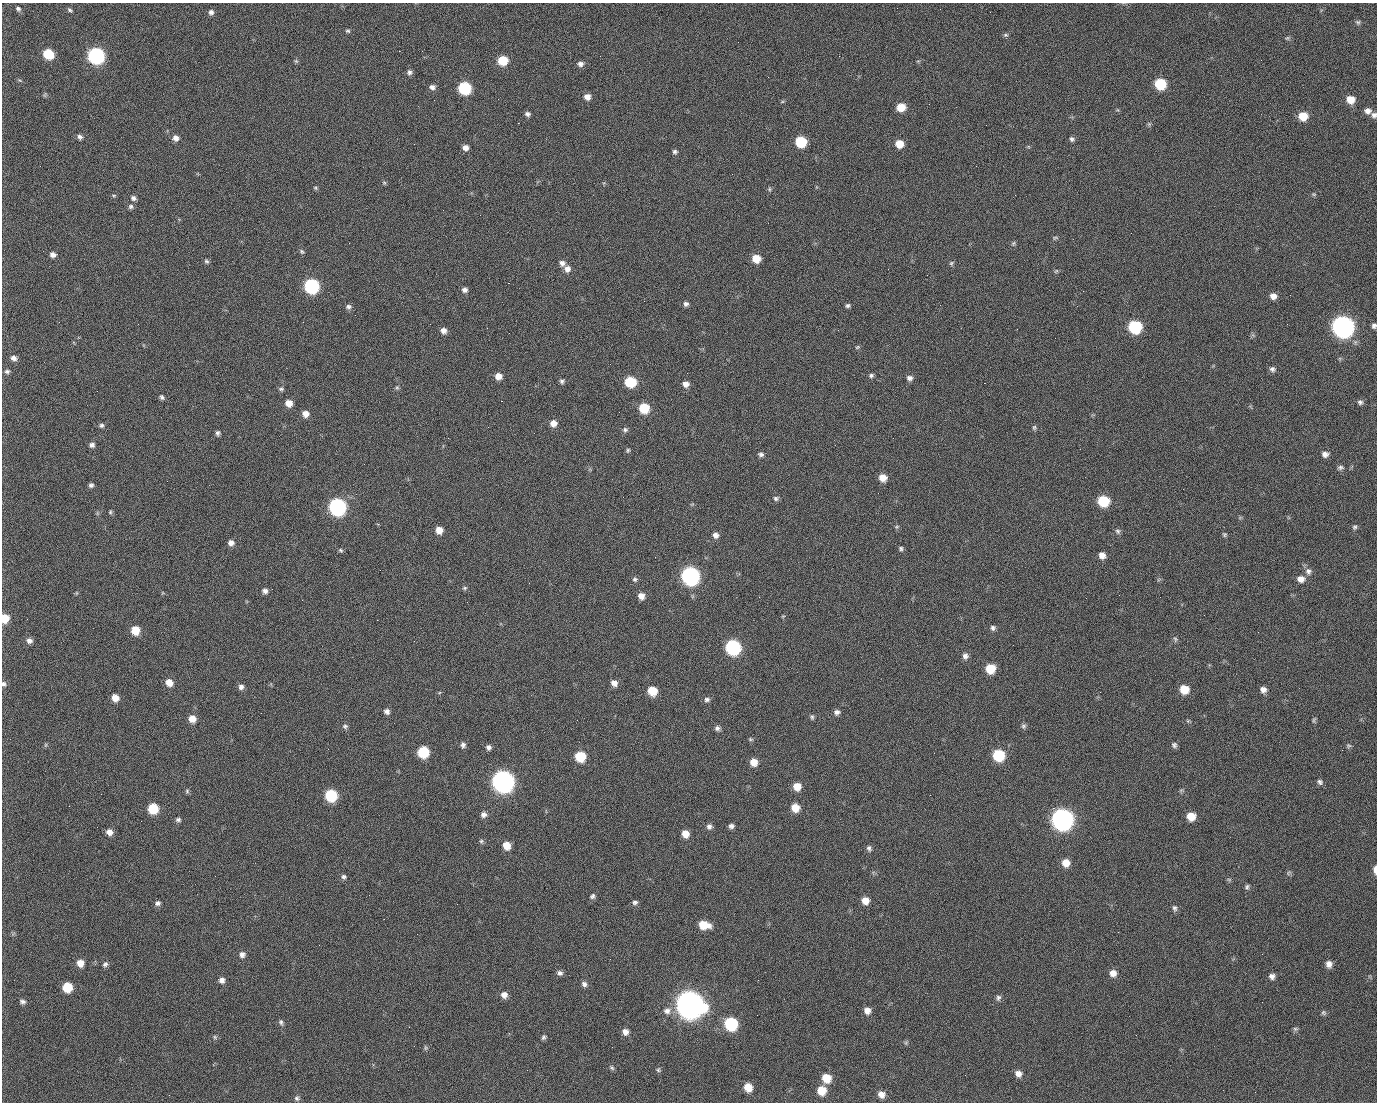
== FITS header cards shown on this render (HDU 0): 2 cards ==
NAXIS1  =                 1375 / length of data axis 1
NAXIS2  =                 1100 / length of data axis 2

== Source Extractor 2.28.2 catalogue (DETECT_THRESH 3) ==
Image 1375 x 1100 px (HDU 0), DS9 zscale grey, 1 PNG px = 1 image px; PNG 1379 x 1104 px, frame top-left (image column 1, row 1100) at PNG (2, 3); no overlay
Background 1450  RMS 29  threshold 86.4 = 3 sigma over >= 5 px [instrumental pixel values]
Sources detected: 247; all 247 listed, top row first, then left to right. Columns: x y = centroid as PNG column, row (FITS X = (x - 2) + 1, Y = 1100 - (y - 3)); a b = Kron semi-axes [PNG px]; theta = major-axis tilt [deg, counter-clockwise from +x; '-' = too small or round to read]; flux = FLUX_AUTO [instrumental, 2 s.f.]
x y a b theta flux
18 9 6 5 - 4.1e+03
71 11 5 3 - 6.3e+03
211 12 6 6 - 7.1e+03
990 12 2 2 - 1.7e+03
1358 22 7 6 - 3.8e+03
348 31 6 4 -14 3.1e+03
1006 35 7 5 0 3.5e+03
1287 38 6 5 - 2.9e+03
399 51 2 2 - 2.2e+04
48 54 8 6 -31 7.3e+04
96 56 9 8 - 5.1e+05
503 60 7 7 - 5.9e+04
296 61 7 4 -44 2.9e+03
580 64 7 6 - 8.1e+03
409 72 7 6 - 6.1e+03
19 80 7 4 -31 2.6e+03
1160 84 8 7 - 1.1e+05
432 87 7 6 - 7.4e+03
464 88 8 7 - 1.8e+05
45 95 8 4 67 2.6e+03
587 97 7 6 - 1.3e+04
498 99 2 2 - 1.2e+03
434 100 2 2 - 4.2e+03
1350 100 7 7 - 2.5e+04
782 102 6 3 19 2.3e+03
929 104 2 2 - 8.4e+02
901 107 7 7 - 3.5e+04
1368 111 7 7 - 1.0e+04
527 114 6 5 - 5.9e+03
1374 115 7 6 - 6.5e+03
1303 116 8 7 - 3.6e+04
518 123 2 2 - 2.3e+04
1149 124 5 5 - 3.0e+03
80 137 7 6 - 6.0e+03
175 138 7 7 - 1.0e+04
1072 139 7 5 -47 4.7e+03
801 142 7 7 - 9.1e+04
899 144 7 6 - 3.1e+04
465 148 6 6 - 1.0e+04
675 152 6 5 - 4.2e+03
384 183 6 5 - 2.6e+03
315 188 6 5 - 2.7e+03
769 189 6 5 - 2.9e+03
1314 194 7 5 -20 2.7e+03
114 195 7 3 -8 2.4e+03
1015 195 2 2 - 7.0e+03
133 198 6 6 - 6.0e+03
131 207 7 6 - 4.9e+03
1055 238 7 5 8 2.9e+03
1013 243 7 5 68 3.1e+03
302 251 7 5 -45 3.7e+03
53 255 6 5 - 8.7e+03
756 258 7 7 - 3.2e+04
206 261 6 5 - 3.9e+03
562 263 8 7 - 8.6e+03
951 263 7 5 50 3.3e+03
567 269 8 7 - 1.1e+04
1056 271 7 4 45 2.5e+03
927 275 2 2 - 9.1e+02
508 283 2 2 - 5.7e+04
312 286 8 8 - 3.2e+05
465 290 6 6 - 7.2e+03
1083 291 3 2 - 3.5e+03
1290 295 2 2 - 2.1e+03
1273 296 7 6 - 1.2e+04
686 304 6 6 - 6.0e+03
848 305 6 5 - 4.2e+03
348 307 8 6 -4 5.8e+03
355 315 2 2 - 7.4e+02
59 322 2 2 - 1.3e+03
1287 324 2 2 - 1.3e+03
1343 326 10 9 - 1.4e+06
1374 326 6 5 - 5.5e+03
1135 327 8 8 - 1.8e+05
443 331 7 6 - 1.0e+04
857 347 6 5 - 2.8e+03
13 358 7 6 - 8.6e+03
1272 369 8 6 -20 6.2e+03
7 371 7 6 - 4.9e+03
871 375 7 6 - 4.3e+03
498 376 7 6 - 1.5e+04
909 378 7 7 - 7.2e+03
562 381 6 5 - 4.7e+03
630 382 8 7 - 9.3e+04
984 383 2 2 - 2.0e+04
686 384 7 7 - 1.1e+04
397 387 6 5 - 3.1e+03
281 389 7 5 0 3.9e+03
97 391 2 2 - 1.1e+03
162 397 6 5 - 4.6e+03
501 401 3 2 - 5.8e+04
1360 402 6 6 - 5.1e+03
289 403 7 7 - 1.9e+04
644 408 7 7 - 6.8e+04
305 414 7 7 - 1.4e+04
553 423 7 7 - 1.5e+04
101 425 6 6 - 4.3e+03
1034 427 7 5 87 3.4e+03
625 430 7 6 - 4.6e+03
218 433 6 5 - 5.0e+03
92 445 7 6 - 6.9e+03
628 450 6 4 75 2.9e+03
761 454 6 5 - 5.2e+03
1325 454 8 7 - 9.1e+03
1340 467 8 5 6 4.7e+03
883 478 7 7 - 2.1e+04
91 485 6 6 - 4.8e+03
623 497 2 2 - 3.1e+03
776 498 7 6 - 4.8e+03
1103 501 8 7 - 9.0e+04
337 507 9 8 - 5.6e+05
110 512 6 4 79 2.7e+03
897 527 7 4 20 2.6e+03
1355 527 7 6 - 4.0e+03
439 530 6 6 - 2.0e+04
1118 531 7 6 - 4.9e+03
1224 534 6 5 - 3.2e+03
716 535 7 6 - 8.9e+03
231 543 7 6 - 9.6e+03
901 548 5 5 - 3.8e+03
340 550 6 4 -34 3.2e+03
1102 555 7 6 - 1.4e+04
655 557 2 2 - 8.7e+02
1308 571 10 9 - 8.8e+03
690 576 9 8 - 6.7e+05
635 579 7 6 - 4.5e+03
1301 579 9 8 - 1.3e+04
465 588 6 5 - 3.0e+03
265 591 6 6 - 7.3e+03
76 593 6 3 72 2.1e+03
641 596 7 7 - 1.4e+04
783 616 5 3 - 1.7e+03
5 618 7 6 - 4.0e+04
27 619 2 2 - 4.4e+03
377 620 2 2 - 1.1e+04
993 628 7 6 - 5.4e+03
135 630 7 7 - 4.0e+04
1175 639 7 5 -76 3.9e+03
29 641 8 7 - 8.1e+03
414 641 2 2 - 9.0e+02
733 647 8 8 - 3.2e+05
965 656 8 7 - 8.2e+03
990 669 8 7 - 4.5e+04
169 682 7 7 - 1.8e+04
614 683 8 7 - 1.1e+04
4 684 7 6 - 5.0e+03
241 687 7 6 - 7.3e+03
1184 689 8 8 - 3.8e+04
1263 689 7 7 - 1.0e+04
652 691 7 7 - 4.4e+04
115 698 7 6 - 1.9e+04
707 699 8 6 0 6.0e+03
387 711 7 6 - 7.3e+03
837 712 7 6 - 7.1e+03
812 717 7 5 -68 3.9e+03
192 719 7 6 - 2.0e+04
1314 720 9 4 73 3.3e+03
1188 721 5 5 - 2.5e+03
345 726 7 6 - 4.8e+03
1023 726 7 6 - 4.5e+03
717 728 7 6 - 6.2e+03
750 739 6 5 - 2.7e+03
46 745 6 4 89 2.3e+03
463 745 8 6 -86 6.4e+03
1174 745 7 6 - 5.1e+03
1348 746 6 6 - 3.6e+03
488 747 6 6 - 6.4e+03
423 752 8 7 - 9.6e+04
934 753 2 2 - 1.9e+03
998 755 8 8 - 1.1e+05
580 756 7 7 - 7.0e+04
754 762 8 7 - 2.0e+04
503 781 10 9 - 1.5e+06
1320 782 7 6 - 5.3e+03
797 786 7 7 - 2.3e+04
187 791 6 5 - 3.3e+03
101 794 2 2 - 2.5e+03
331 795 8 7 - 1.3e+05
930 795 2 2 - 8.1e+03
69 806 2 2 - 8.9e+02
795 808 8 7 - 2.8e+04
1053 808 2 2 - 1.7e+04
153 809 7 7 - 7.1e+04
484 814 7 7 - 8.1e+03
1191 816 7 7 - 3.0e+04
1062 819 10 9 - 1.5e+06
178 820 7 5 0 4.6e+03
709 826 7 7 - 7.2e+03
731 826 6 5 - 5.9e+03
109 832 7 6 - 1.2e+04
685 834 7 7 - 2.0e+04
481 841 6 6 - 3.5e+03
507 845 7 7 - 2.5e+04
869 848 8 6 -70 5.3e+03
1066 863 8 8 - 2.2e+04
1375 870 8 3 -88 1.2e+04
1288 873 6 4 48 3.4e+03
344 877 7 6 - 4.8e+03
1229 879 6 4 -2 2.6e+03
1247 887 7 5 71 4.0e+03
592 896 7 6 - 5.0e+03
865 901 7 7 - 1.9e+04
635 902 7 5 5 5.2e+03
158 903 7 6 - 5.7e+03
457 904 3 2 - 1.7e+03
1175 908 9 6 -77 5.1e+03
704 925 10 7 -10 4.1e+04
1118 932 2 2 - 2.9e+03
242 955 8 7 - 8.1e+03
610 959 2 2 - 2.6e+03
80 963 7 7 - 1.7e+04
105 964 7 6 - 5.2e+03
1329 964 8 7 - 1.1e+04
560 973 7 6 - 6.3e+03
1113 973 8 8 - 1.3e+04
1272 976 7 7 - 7.8e+03
222 980 7 6 - 8.5e+03
758 980 3 2 - 2.1e+03
584 984 8 6 -47 6.6e+03
67 987 7 7 - 5.7e+04
504 995 8 7 - 1.2e+04
998 998 8 6 73 5.2e+03
23 1002 7 6 - 5.8e+03
690 1004 12 11 - 3.2e+06
667 1011 11 9 16 1.3e+04
867 1011 8 7 - 1.3e+04
1324 1013 7 6 - 4.0e+03
757 1015 2 2 - 1.2e+03
281 1022 8 5 -71 4.8e+03
731 1024 8 8 - 1.9e+05
1295 1029 7 5 -20 3.6e+03
625 1032 8 7 - 1.1e+04
1136 1035 2 2 - 9.1e+02
215 1037 6 5 - 3.3e+03
543 1037 6 5 - 4.0e+03
906 1043 6 5 - 3.2e+03
426 1048 7 5 -73 3.2e+03
612 1068 7 5 -39 3.8e+03
658 1070 7 5 77 3.3e+03
1018 1074 8 7 - 1.2e+04
826 1078 8 8 - 3.6e+04
748 1087 7 7 - 2.9e+04
821 1090 8 8 - 3.5e+04
1255 1092 2 2 - 8.5e+02
881 1094 8 8 - 1.4e+04
169 1095 2 2 - 5.7e+03
297 1098 7 6 - 4.9e+03
At the frame edge (FLAGS 8, measured only in part): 5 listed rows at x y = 1374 115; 1374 326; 5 618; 4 684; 1375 870